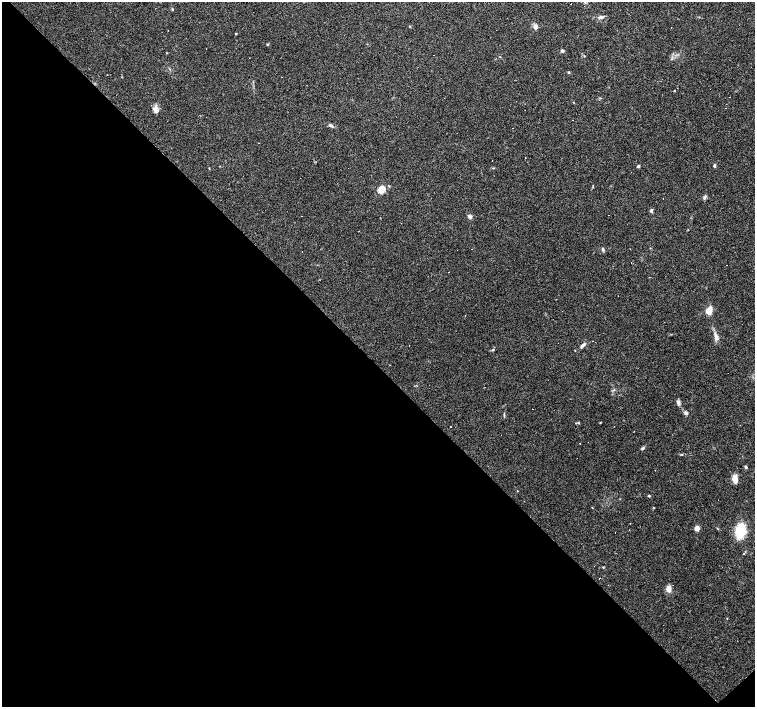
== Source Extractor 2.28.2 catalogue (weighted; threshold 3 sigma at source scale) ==
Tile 14 of 4 x 4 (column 2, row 4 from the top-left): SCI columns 1505-3009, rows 149-1557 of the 6018 x 6000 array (HDU 1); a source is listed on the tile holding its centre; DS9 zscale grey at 2 x 2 block average (1 PNG px = mean of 2 x 2 image px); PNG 757 x 709 px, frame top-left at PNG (2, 2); no overlay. Shown black and unused: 49% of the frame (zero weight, under 3 of 4 exposures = <1% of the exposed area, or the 3 px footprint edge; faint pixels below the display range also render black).
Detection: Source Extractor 2.28.2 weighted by HDU 2 'WHT'; one run over the whole footprint, this tile lists its part. Background 0.105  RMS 0.0053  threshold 0.0237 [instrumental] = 3 sigma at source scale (4.5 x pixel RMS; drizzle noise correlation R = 1.50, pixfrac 1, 0.0396/0.0396 arcsec/px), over >= 5 px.
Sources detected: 75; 27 cosmic-ray / hot-pixel residue — not listed; the other 48 listed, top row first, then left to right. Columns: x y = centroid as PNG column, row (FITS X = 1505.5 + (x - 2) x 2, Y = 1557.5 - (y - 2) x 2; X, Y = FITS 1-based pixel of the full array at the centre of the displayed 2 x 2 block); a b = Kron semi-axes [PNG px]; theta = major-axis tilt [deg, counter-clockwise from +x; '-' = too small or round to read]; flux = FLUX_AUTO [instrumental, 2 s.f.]
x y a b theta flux
172 9 3 2 - 0.89
601 17 6 4 17 3.1
535 26 6 4 -61 5.1
671 27 2 2 - 0.49
236 34 3 2 - 0.85
267 44 3 2 - 1.1
562 51 3 3 - 3
167 53 3 2 - 0.63
569 72 3 3 - 1
730 97 2 2 - 0.59
156 109 8 6 -60 6.2
331 125 8 3 -37 2.4
525 158 2 2 - 0.59
714 165 4 3 - 1.7
638 166 4 3 - 1.9
593 186 5 2 - 0.81
381 190 3 3 - 50
705 197 6 3 62 2.6
663 199 2 2 - 4.1
651 210 5 4 - 2.1
608 215 2 2 - 1.3
302 216 2 2 - 0.61
470 216 6 4 -67 2.5
603 249 5 3 - 2.2
726 265 2 2 - 0.47
709 311 6 4 78 17
716 337 8 5 -75 5.7
592 341 2 2 - 0.42
583 345 8 3 43 4.6
678 402 5 4 - 3.5
686 413 5 4 - 2.9
504 415 4 2 - 1.1
578 423 3 2 - 0.9
600 423 3 2 - 0.68
642 448 5 3 - 1.6
746 467 4 3 - 1.8
735 479 9 5 -79 9.3
649 496 3 3 - 1.1
524 501 2 2 - 0.43
653 508 3 2 - 0.76
630 523 2 2 - 0.36
697 528 3 3 - 18
718 529 3 2 - 0.68
740 531 12 7 82 51
615 533 2 2 - 0.45
594 566 2 2 - 0.81
603 567 3 2 - 0.79
668 589 5 4 - 11
Diffuse or blended objects may show on this block-average render without a row.